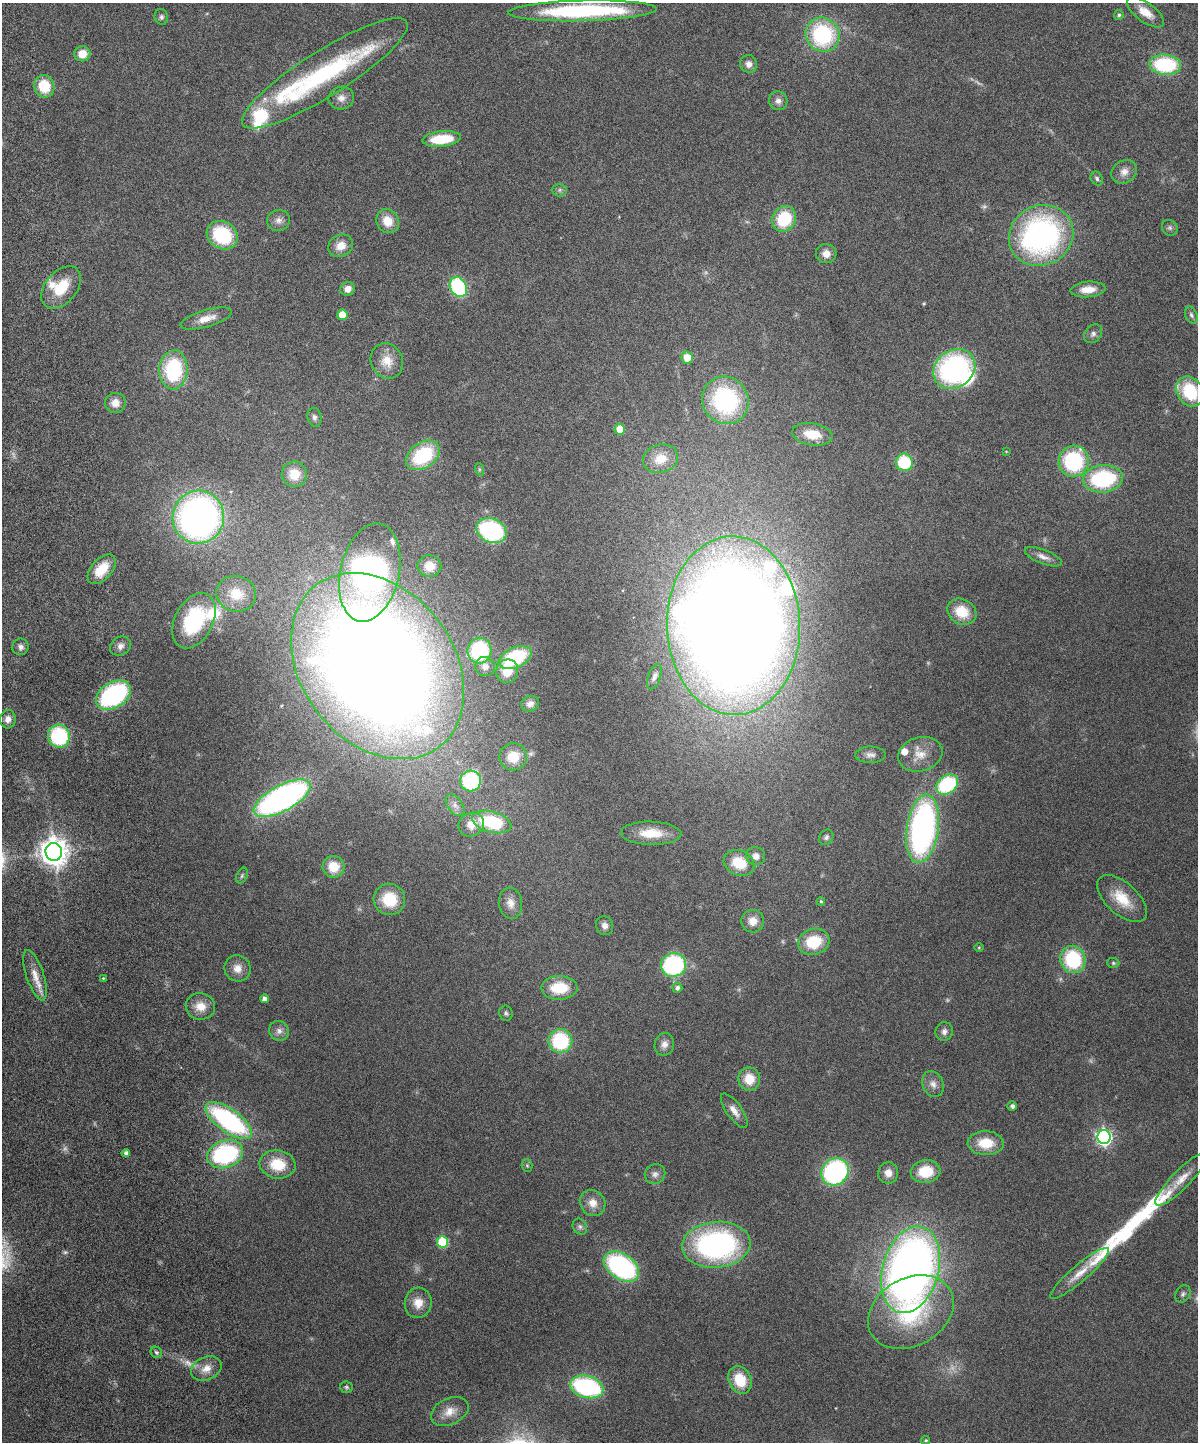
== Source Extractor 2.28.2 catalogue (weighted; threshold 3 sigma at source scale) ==
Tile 7 of 4 x 3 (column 3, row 2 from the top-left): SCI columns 2454-3649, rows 1602-3041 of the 4909 x 4747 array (HDU 1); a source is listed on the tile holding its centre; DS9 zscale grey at full resolution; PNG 1200 x 1444 px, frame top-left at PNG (2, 3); each listed source drawn as its Kron ellipse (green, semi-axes under 4 px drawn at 4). Nothing masked; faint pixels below the display range render black.
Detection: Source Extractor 2.28.2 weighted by HDU 2 'WHT'; one run over the whole footprint, this tile lists its part. Background 0.0912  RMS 0.0045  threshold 0.0184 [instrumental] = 3 sigma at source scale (4.09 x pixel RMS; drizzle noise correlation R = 1.36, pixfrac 0.8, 0.05/0.05 arcsec/px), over >= 5 px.
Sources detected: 171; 8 too faint to see at this stretch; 7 inside a brighter object's white glare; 1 long thin detection or spike segment (spike, bleed or trail) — neither listed nor drawn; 10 inside a brighter listed object's ellipse — not listed separately; the other 145 listed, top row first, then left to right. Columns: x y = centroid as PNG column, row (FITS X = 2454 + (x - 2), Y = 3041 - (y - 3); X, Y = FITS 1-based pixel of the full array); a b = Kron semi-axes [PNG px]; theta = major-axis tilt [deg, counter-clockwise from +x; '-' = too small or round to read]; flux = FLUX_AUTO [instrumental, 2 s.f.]
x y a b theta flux
582 11 74 10 2 62
1145 12 22 9 -36 5.7
1119 15 5 5 - 0.74
161 17 8 6 -76 1.1
823 35 17 16 - 42
82 54 8 7 - 6
749 64 9 8 - 2.3
1165 65 16 10 -4 35
325 73 97 22 32 60
44 86 11 10 - 13
341 98 13 11 12 3.2
778 101 9 9 - 2.1
442 139 19 7 6 15
1124 172 13 11 37 3.3
1097 178 7 5 -55 1
559 190 7 6 - 1
784 219 13 11 59 21
278 220 11 10 - 2.5
388 221 12 11 - 6.6
1170 228 8 7 - 1.2
222 235 16 13 -32 27
1041 235 33 30 29 110
341 246 13 10 29 5.1
826 254 10 9 - 3.4
61 287 24 15 50 13
458 287 10 8 -58 42
347 289 7 7 - 2.6
1088 289 17 8 4 5.1
342 315 5 5 - 11
1191 315 9 6 -64 1.2
206 318 27 8 16 5.1
1093 334 10 8 49 1.8
687 357 6 6 - 6.7
387 361 18 16 -62 7
954 369 22 18 39 79
173 370 19 14 86 34
1190 391 16 12 -57 22
725 400 24 22 -52 54
115 403 10 10 - 3.8
314 417 9 7 -76 1.4
620 429 5 5 - 11
812 434 20 11 -9 9.3
1006 451 3 2 - 0.27
423 455 18 12 34 28
660 459 18 14 15 6.9
1074 461 15 15 - 38
904 462 9 8 - 23
479 469 6 4 -72 0.56
294 474 13 12 - 8
1103 479 20 13 6 40
198 517 26 25 - 180
491 530 15 12 -21 51
1043 557 19 7 -21 2.8
429 566 12 11 - 6.4
102 569 18 10 49 10
370 573 50 29 77 170
236 594 20 18 -14 9.4
962 612 15 12 -29 9.7
194 621 29 19 63 27
733 626 89 66 -89 1200
120 646 11 9 31 2.4
21 647 8 8 - 1.6
479 651 13 12 - 32
515 657 17 10 24 33
378 666 102 76 -52 840
485 667 10 9 - 2.5
507 671 12 11 - 7.2
654 677 13 6 71 1.6
113 695 19 12 31 59
530 704 9 7 19 2.2
8 719 9 8 - 2.5
59 736 11 11 - 34
920 754 22 17 16 7.1
870 755 15 8 0 2.2
513 757 14 13 - 9.2
471 781 10 10 - 36
947 785 12 9 35 36
282 798 31 13 28 150
455 805 12 7 -53 2.3
492 822 20 10 -15 30
471 824 13 11 27 5.8
923 829 34 16 81 130
651 833 30 11 -1 9.6
826 837 8 6 58 1.2
54 852 9 8 - 590
756 856 9 9 - 2.7
739 863 16 12 -25 12
333 867 11 10 - 8.6
242 876 8 5 64 0.85
389 899 16 15 - 14
1122 899 30 15 -42 11
821 901 4 3 - 0.53
511 903 15 11 -81 3.9
753 921 11 11 - 4.3
605 926 9 8 - 2.2
814 942 16 13 17 15
979 948 5 3 - 0.34
1073 959 14 12 -71 30
1113 963 6 5 - 0.64
674 965 12 12 - 52
237 968 13 12 - 4.1
35 975 26 8 -71 5.8
103 978 3 3 - 0.37
559 988 18 12 1 14
677 988 5 5 - 1.3
265 999 4 4 - 2.4
200 1006 15 13 -11 5.5
506 1013 8 6 -69 0.91
279 1031 10 9 - 2.2
944 1032 9 8 - 1.9
560 1041 12 12 - 30
664 1044 11 9 77 2.7
749 1079 11 11 - 8.6
933 1084 13 10 -65 2.9
1012 1106 5 5 - 1.1
734 1111 20 7 -55 3.5
229 1120 27 11 -36 69
1104 1137 7 6 - 120
986 1143 18 12 -2 11
126 1153 4 4 - 1.6
225 1154 18 13 19 53
278 1164 18 14 -8 12
527 1166 6 5 - 0.69
925 1171 15 11 5 12
835 1172 14 13 - 70
888 1173 11 10 - 3.5
655 1174 10 9 - 2.1
1181 1179 35 9 46 6.8
593 1203 14 12 -50 4.5
580 1227 8 6 -58 1.2
442 1242 5 5 - 26
716 1245 34 23 4 91
621 1267 19 12 -34 68
911 1270 44 28 74 350
1080 1273 38 8 40 7.4
1183 1294 9 7 60 1.2
418 1303 15 13 83 5.7
911 1312 45 34 30 43
156 1352 6 5 - 0.82
206 1368 16 11 23 4.8
740 1380 14 11 -64 12
346 1387 6 5 - 0.74
587 1387 17 11 -16 58
450 1411 20 13 25 6
926 1440 4 4 - 0.68
Isophote crosses this tile's border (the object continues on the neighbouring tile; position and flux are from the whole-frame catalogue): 1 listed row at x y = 1190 391